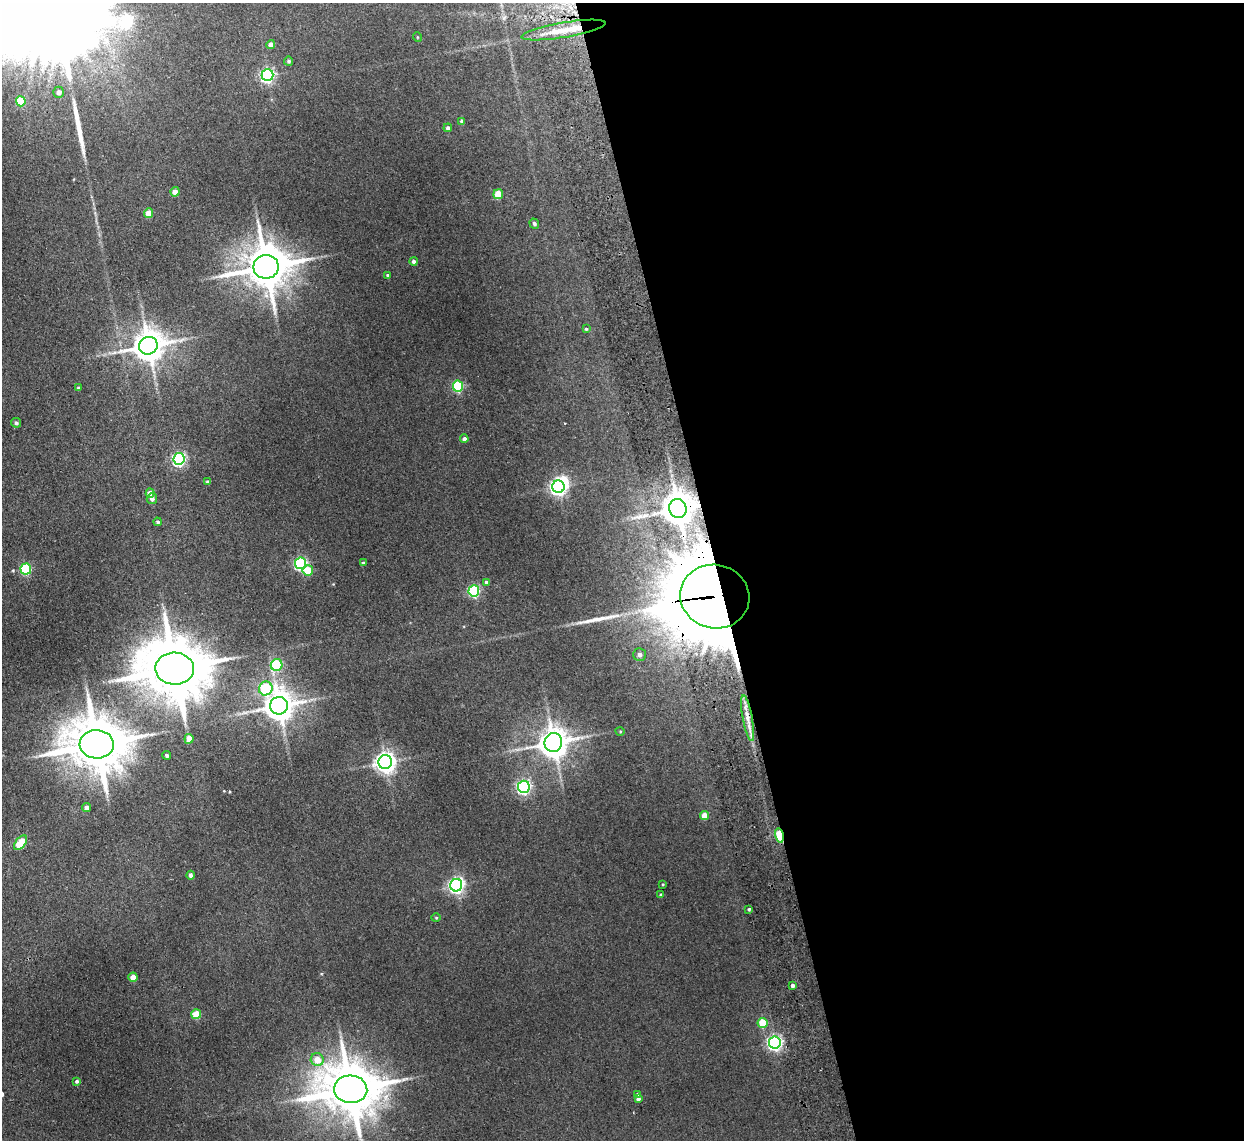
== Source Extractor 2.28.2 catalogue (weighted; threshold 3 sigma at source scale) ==
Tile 8 of 4 x 4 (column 4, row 2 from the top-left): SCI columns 3779-5020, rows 2428-3565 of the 5072 x 4970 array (HDU 1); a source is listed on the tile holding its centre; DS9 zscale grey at full resolution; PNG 1246 x 1142 px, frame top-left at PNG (2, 3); each listed source drawn as its Kron ellipse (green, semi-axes under 4 px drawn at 4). Shown black and unused: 42% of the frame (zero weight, under 2 of 3 exposures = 3% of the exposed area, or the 3 px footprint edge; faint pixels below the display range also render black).
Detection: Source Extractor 2.28.2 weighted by HDU 2 'WHT'; one run over the whole footprint, this tile lists its part. Background 0.0701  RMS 0.01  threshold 0.0462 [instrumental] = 3 sigma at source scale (4.5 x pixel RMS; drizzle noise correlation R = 1.50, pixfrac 1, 0.05/0.05 arcsec/px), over >= 5 px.
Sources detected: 73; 1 inside a brighter object's white glare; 3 long thin detections or spike segments (spike, bleed or trail) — neither listed nor drawn; the other 69 listed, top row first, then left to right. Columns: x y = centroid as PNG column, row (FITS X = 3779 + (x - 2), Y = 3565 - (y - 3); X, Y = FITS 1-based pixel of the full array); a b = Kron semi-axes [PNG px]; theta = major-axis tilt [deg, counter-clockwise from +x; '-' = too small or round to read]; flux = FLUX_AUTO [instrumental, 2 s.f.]
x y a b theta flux
563 30 43 7 9 25
417 37 5 3 - 0.83
271 45 4 4 - 6.5
289 61 4 4 - 1.8
268 75 6 6 - 200
59 92 5 5 - 4.5
21 101 5 5 - 38
462 121 4 4 - 3.1
448 128 4 4 - 2.5
175 192 4 4 - 9.4
498 194 5 5 - 30
149 213 5 4 - 18
534 224 5 4 - 2.1
414 261 4 4 - 2.9
266 267 12 12 - 4100
388 275 3 3 - 1.2
586 329 4 4 - 1.2
148 346 9 8 - 2000
458 386 5 5 - 90
78 388 4 3 - 1.5
16 423 5 5 - 2.4
464 439 4 4 - 3.1
179 459 6 5 - 200
208 482 4 3 - 2.2
558 487 6 6 - 380
150 493 4 4 - 10
152 499 5 5 - 3.6
678 508 9 8 - 2500
158 522 4 4 - 1.7
300 563 6 5 - 160
363 563 4 4 - 1.4
26 569 5 5 - 77
308 570 5 5 - 32
486 582 4 4 - 2.9
474 591 5 5 - 120
715 597 35 31 -15 12000
640 654 6 6 - 4.7
277 665 6 5 - 90
175 669 19 16 -2 8500
266 688 7 6 - 84
279 706 9 8 - 1600
748 718 23 5 -79 10
620 731 4 3 - 0.78
189 739 5 4 - 12
553 742 9 8 - 1700
97 744 17 14 -2 6500
167 755 4 4 - 2
385 762 7 7 - 690
524 787 6 6 - 240
86 807 4 4 - 5.1
704 816 4 4 - 13
780 835 7 4 -79 64
21 843 8 5 51 39
190 875 4 4 - 3
663 884 3 2 - 0.78
456 885 6 6 - 340
661 895 3 3 - 1.3
749 909 4 3 - 1.4
436 918 4 4 - 1
133 977 4 4 - 13
792 985 3 3 - 3.2
196 1014 5 5 - 29
762 1023 5 5 - 35
775 1043 6 6 - 290
317 1060 6 6 - 14
77 1081 4 4 - 2.1
351 1089 16 14 -4 6400
638 1094 4 3 - 2.2
638 1099 4 4 - 2.8
Overlapping masked pixels (flux is a lower limit): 5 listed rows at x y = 266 267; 678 508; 715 597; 748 718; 780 835